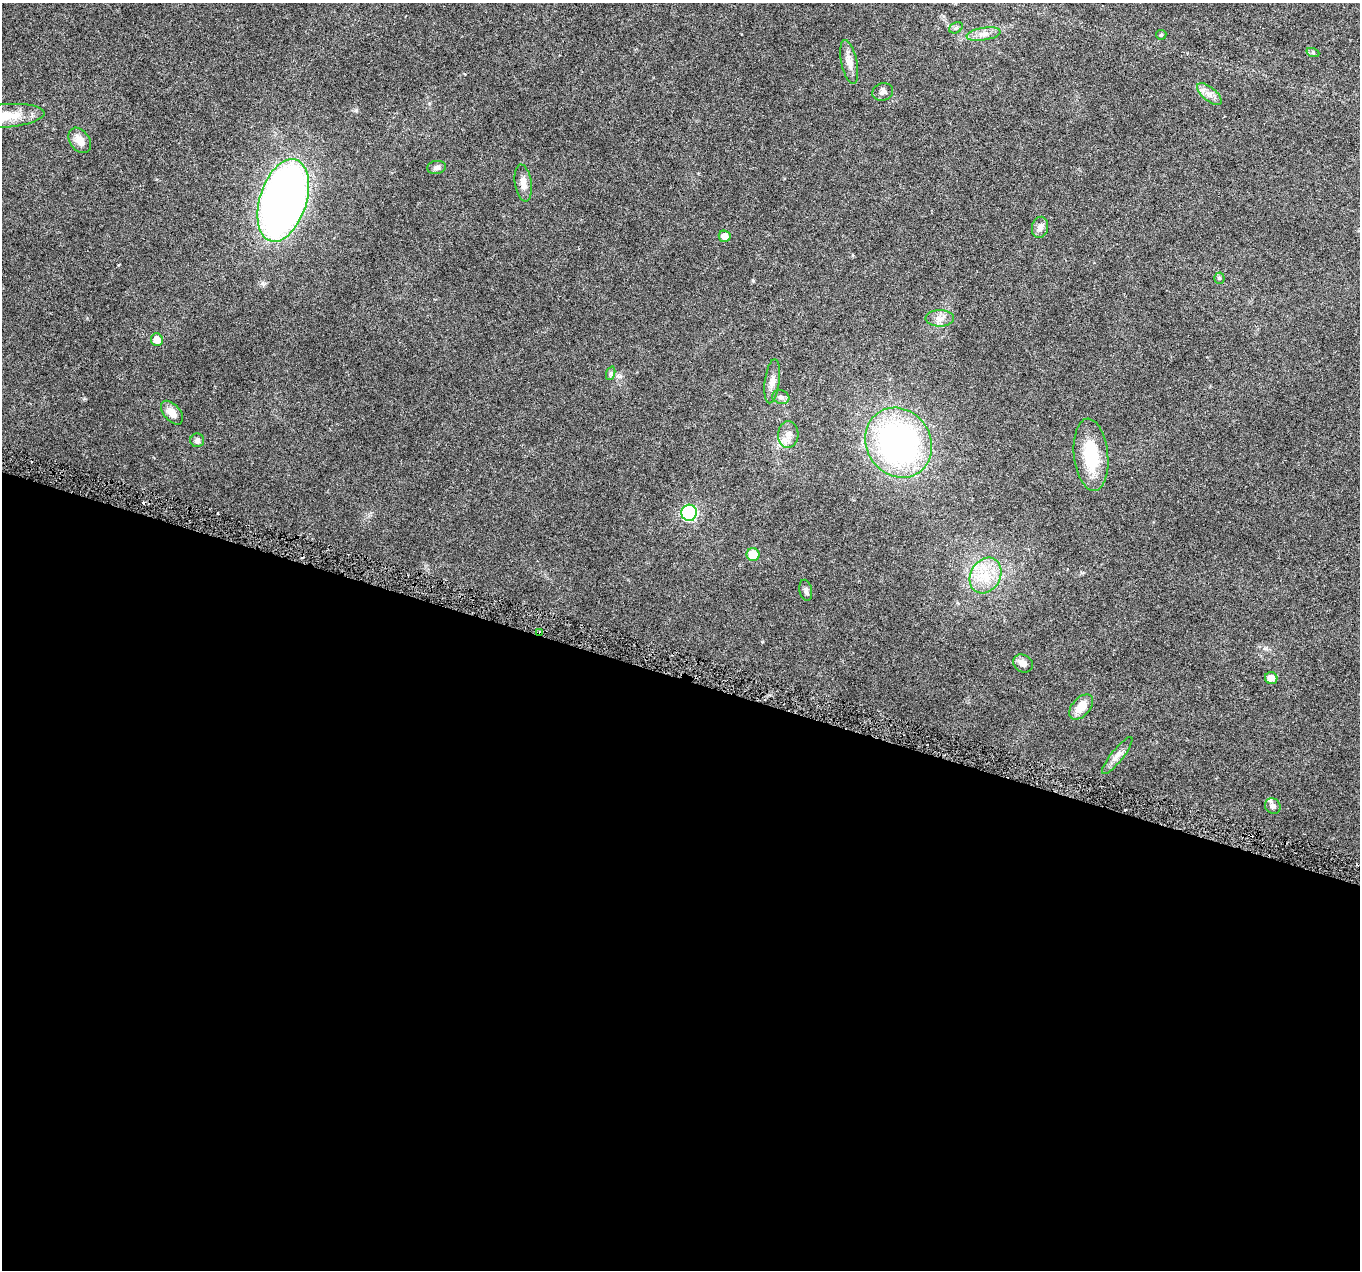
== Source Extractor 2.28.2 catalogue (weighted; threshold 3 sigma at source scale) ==
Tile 14 of 4 x 4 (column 2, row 4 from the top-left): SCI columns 1359-2716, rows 226-1493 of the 5438 x 5586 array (HDU 1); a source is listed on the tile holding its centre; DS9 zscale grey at full resolution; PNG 1362 x 1272 px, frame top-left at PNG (2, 3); each listed source drawn as its Kron ellipse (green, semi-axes under 4 px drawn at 4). Shown black and unused: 47% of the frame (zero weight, under 3 of 6 exposures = <1% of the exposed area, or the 3 px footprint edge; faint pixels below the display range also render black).
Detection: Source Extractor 2.28.2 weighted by HDU 2 'WHT'; one run over the whole footprint, this tile lists its part. Background 0.0422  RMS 0.0024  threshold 0.00978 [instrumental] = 3 sigma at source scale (4.09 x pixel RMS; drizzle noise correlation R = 1.36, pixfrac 0.8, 0.0396/0.0396 arcsec/px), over >= 5 px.
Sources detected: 37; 1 cosmic-ray / hot-pixel residue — neither listed nor drawn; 1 inside a brighter listed object's ellipse — not listed separately; the other 35 listed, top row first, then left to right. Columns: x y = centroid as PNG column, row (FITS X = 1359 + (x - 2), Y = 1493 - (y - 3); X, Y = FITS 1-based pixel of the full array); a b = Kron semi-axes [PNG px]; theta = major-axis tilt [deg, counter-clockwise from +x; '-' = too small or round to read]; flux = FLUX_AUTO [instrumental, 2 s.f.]
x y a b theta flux
956 28 7 5 29 0.4
984 34 17 6 9 1.6
1161 35 5 5 - 0.26
1313 53 6 4 -19 0.36
849 62 22 8 -78 1.8
883 92 10 8 18 0.92
1209 94 15 6 -39 1.4
5 116 39 11 5 5.3
80 140 14 9 -55 2.2
437 167 9 6 8 0.79
523 183 19 8 -82 1.8
283 200 43 23 72 160
1040 227 11 8 77 1.2
725 236 6 5 - 2
1219 278 5 5 - 0.31
940 318 14 8 0 1.5
157 340 6 6 - 2
611 373 7 4 72 0.4
772 381 22 7 82 1.6
781 397 9 6 -19 0.73
172 413 14 8 -48 2.3
788 434 13 10 85 1.7
197 440 7 7 - 0.65
899 443 36 32 -55 63
1091 455 36 17 -84 10
689 513 8 7 - 28
753 555 6 6 - 5.1
985 575 18 15 60 5.3
806 590 11 6 -78 0.72
540 633 3 3 - 0.53
1023 663 10 8 -32 1.3
1271 678 6 6 - 1.7
1081 707 15 9 49 3.4
1117 756 23 6 51 1.5
1273 806 8 7 - 0.86
Overlapping masked pixels (flux is a lower limit): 1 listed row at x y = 540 633
Isophote crosses this tile's border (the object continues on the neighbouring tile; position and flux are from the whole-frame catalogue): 1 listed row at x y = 5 116
Unlisted compact peaks at least as high as the median listed source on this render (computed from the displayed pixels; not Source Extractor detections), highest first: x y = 356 110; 753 281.